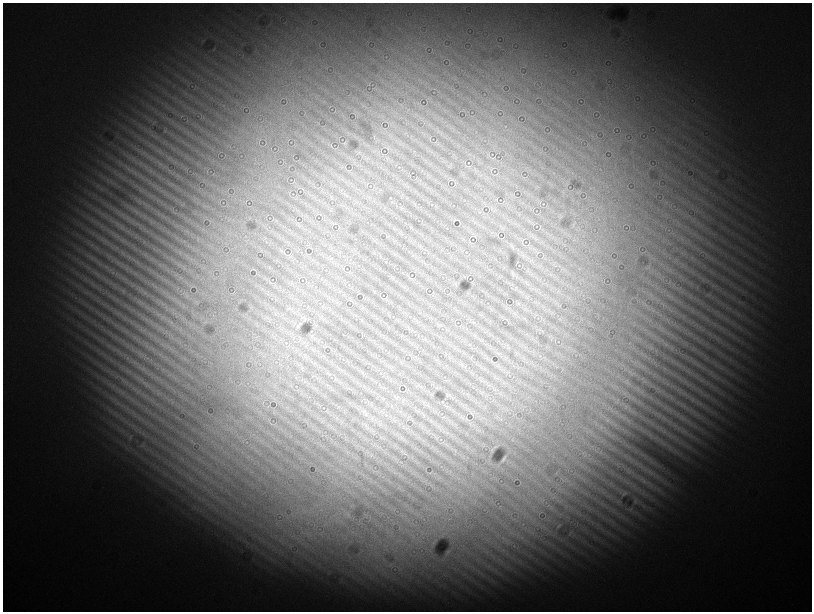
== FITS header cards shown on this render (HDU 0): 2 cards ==
NAXIS1  =                 1619
NAXIS2  =                 1219

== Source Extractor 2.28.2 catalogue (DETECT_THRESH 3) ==
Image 1619 x 1219 px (HDU 0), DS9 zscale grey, zoomed out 1/2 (1 PNG px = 2 x 2 image px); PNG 814 x 614 px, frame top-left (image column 2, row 1218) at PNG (3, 3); no overlay
Background 2900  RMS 300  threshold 904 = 3 sigma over >= 5 px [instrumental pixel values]
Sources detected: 25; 9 cannot appear on this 1/2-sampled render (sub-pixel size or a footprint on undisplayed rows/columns) and are not listed; the other 16 listed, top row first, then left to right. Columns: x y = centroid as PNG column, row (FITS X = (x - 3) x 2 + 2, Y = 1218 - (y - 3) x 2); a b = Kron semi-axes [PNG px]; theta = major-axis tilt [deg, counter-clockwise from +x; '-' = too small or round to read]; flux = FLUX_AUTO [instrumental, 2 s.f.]
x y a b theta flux
345 142 4 1 - 26000
455 220 5 1 - 25000
526 245 4 1 - 29000
344 268 4 1 - 23000
513 273 6 2 -79 63000
411 278 6 1 -11 41000
385 298 4 1 - 19000
298 326 5 3 - 69000
402 385 5 1 - 20000
405 390 6 1 58 21000
269 405 5 1 - 36000
323 408 2 1 - 21000
386 415 3 2 - 31000
503 459 5 3 - 85000
401 462 3 2 - 25000
430 473 5 1 - 30000
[9 sub-pixel or undisplayed-footprint detections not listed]